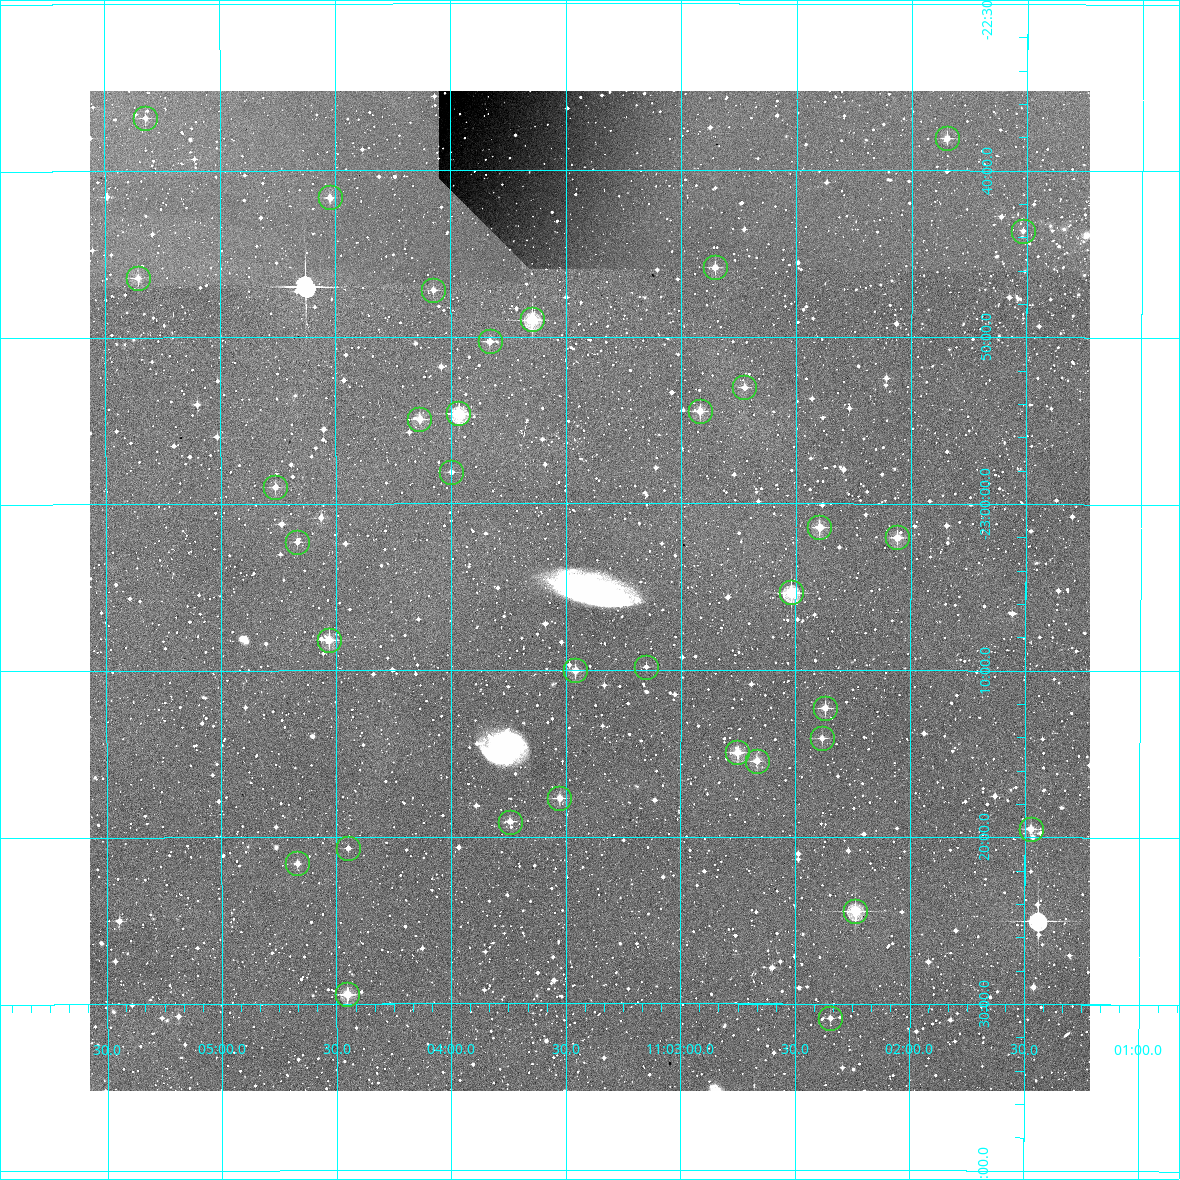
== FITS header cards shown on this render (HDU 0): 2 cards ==
NAXIS1  =                 1000 / Width of image
NAXIS2  =                 1000 / Height of image

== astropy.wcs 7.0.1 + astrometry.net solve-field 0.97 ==
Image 1000 x 1000 px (HDU 0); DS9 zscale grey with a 90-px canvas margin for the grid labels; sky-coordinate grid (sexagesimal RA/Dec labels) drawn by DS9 from the SOLVED WCS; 34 Tycho-2 reference stars matched to detected sources circled (green)
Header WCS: RA---TAN/DEC--TAN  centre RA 11:03:24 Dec -23:05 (165.85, -23.09 deg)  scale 3.6 arcsec/px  FOV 60.0' x 60.0'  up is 0 deg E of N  parity normal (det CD < 0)
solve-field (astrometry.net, Tycho-2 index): VERIFIED the header's WCS against the Tycho-2 star catalogue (verified at 2 index scales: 30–34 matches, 0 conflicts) and refined it, rather than solving blind
Solved WCS: RA---TAN-SIP/DEC--TAN-SIP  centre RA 11:03:24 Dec -23:05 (165.85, -23.09 deg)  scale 3.6 arcsec/px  FOV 60.0' x 60.0'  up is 0 deg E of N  parity normal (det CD < 0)
The solver's refit moves the header's centre by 1.5 arcsec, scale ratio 1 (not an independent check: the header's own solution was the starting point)
Tycho-2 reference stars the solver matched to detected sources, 34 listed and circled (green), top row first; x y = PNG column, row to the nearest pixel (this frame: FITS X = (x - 90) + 1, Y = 1000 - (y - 91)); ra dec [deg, ICRS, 3 dp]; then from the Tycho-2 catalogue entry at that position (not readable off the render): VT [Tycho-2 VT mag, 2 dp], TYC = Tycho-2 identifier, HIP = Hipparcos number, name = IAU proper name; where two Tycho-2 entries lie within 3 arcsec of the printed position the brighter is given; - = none
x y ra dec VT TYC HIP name
145 118 166.331 -22.614 11.35 6636-345-1 - -
947 138 165.462 -22.634 10.79 6636-296-1 - -
330 197 166.131 -22.694 10.99 6636-349-1 - -
1023 231 165.379 -22.727 12.41 6636-147-1 - -
715 267 165.713 -22.764 11.04 6636-60-1 - -
138 278 166.339 -22.774 10.66 6636-256-1 - -
433 290 166.019 -22.787 11.91 6636-94-1 - -
532 319 165.912 -22.816 9.50 6636-268-1 - -
490 341 165.958 -22.838 11.28 6636-470-1 - -
744 387 165.681 -22.884 11.46 6636-188-1 - -
700 411 165.729 -22.908 10.77 6636-383-1 - -
458 413 165.991 -22.910 9.50 6636-469-1 - -
419 419 166.034 -22.915 10.78 6636-166-1 - -
451 472 165.999 -22.968 11.75 6636-307-1 - -
275 487 166.191 -22.983 10.89 6636-355-1 - -
819 527 165.599 -23.024 10.70 6636-201-1 - -
897 537 165.515 -23.034 10.78 6636-312-1 - -
297 542 166.167 -23.038 11.60 6636-69-1 - -
791 592 165.630 -23.089 9.24 6636-80-1 53976 -
329 640 166.133 -23.136 10.09 6636-432-1 - -
646 667 165.788 -23.163 11.72 6636-25-1 - -
575 670 165.865 -23.167 10.60 6636-131-1 - -
825 708 165.593 -23.204 11.44 6636-231-1 - -
822 738 165.596 -23.234 11.20 6636-63-1 - -
737 752 165.688 -23.249 10.58 6636-143-1 - -
757 761 165.667 -23.257 10.83 6636-472-1 - -
559 798 165.882 -23.294 10.95 6636-465-1 - -
510 822 165.936 -23.318 11.05 6636-324-1 - -
1031 829 165.368 -23.325 11.21 6636-224-1 - -
348 848 166.113 -23.344 11.97 6636-386-1 - -
297 863 166.167 -23.360 11.85 6636-419-1 - -
855 911 165.560 -23.407 9.68 6636-694-1 - -
347 994 166.113 -23.490 10.04 6636-497-1 - -
830 1018 165.587 -23.514 12.23 6636-886-1 - -